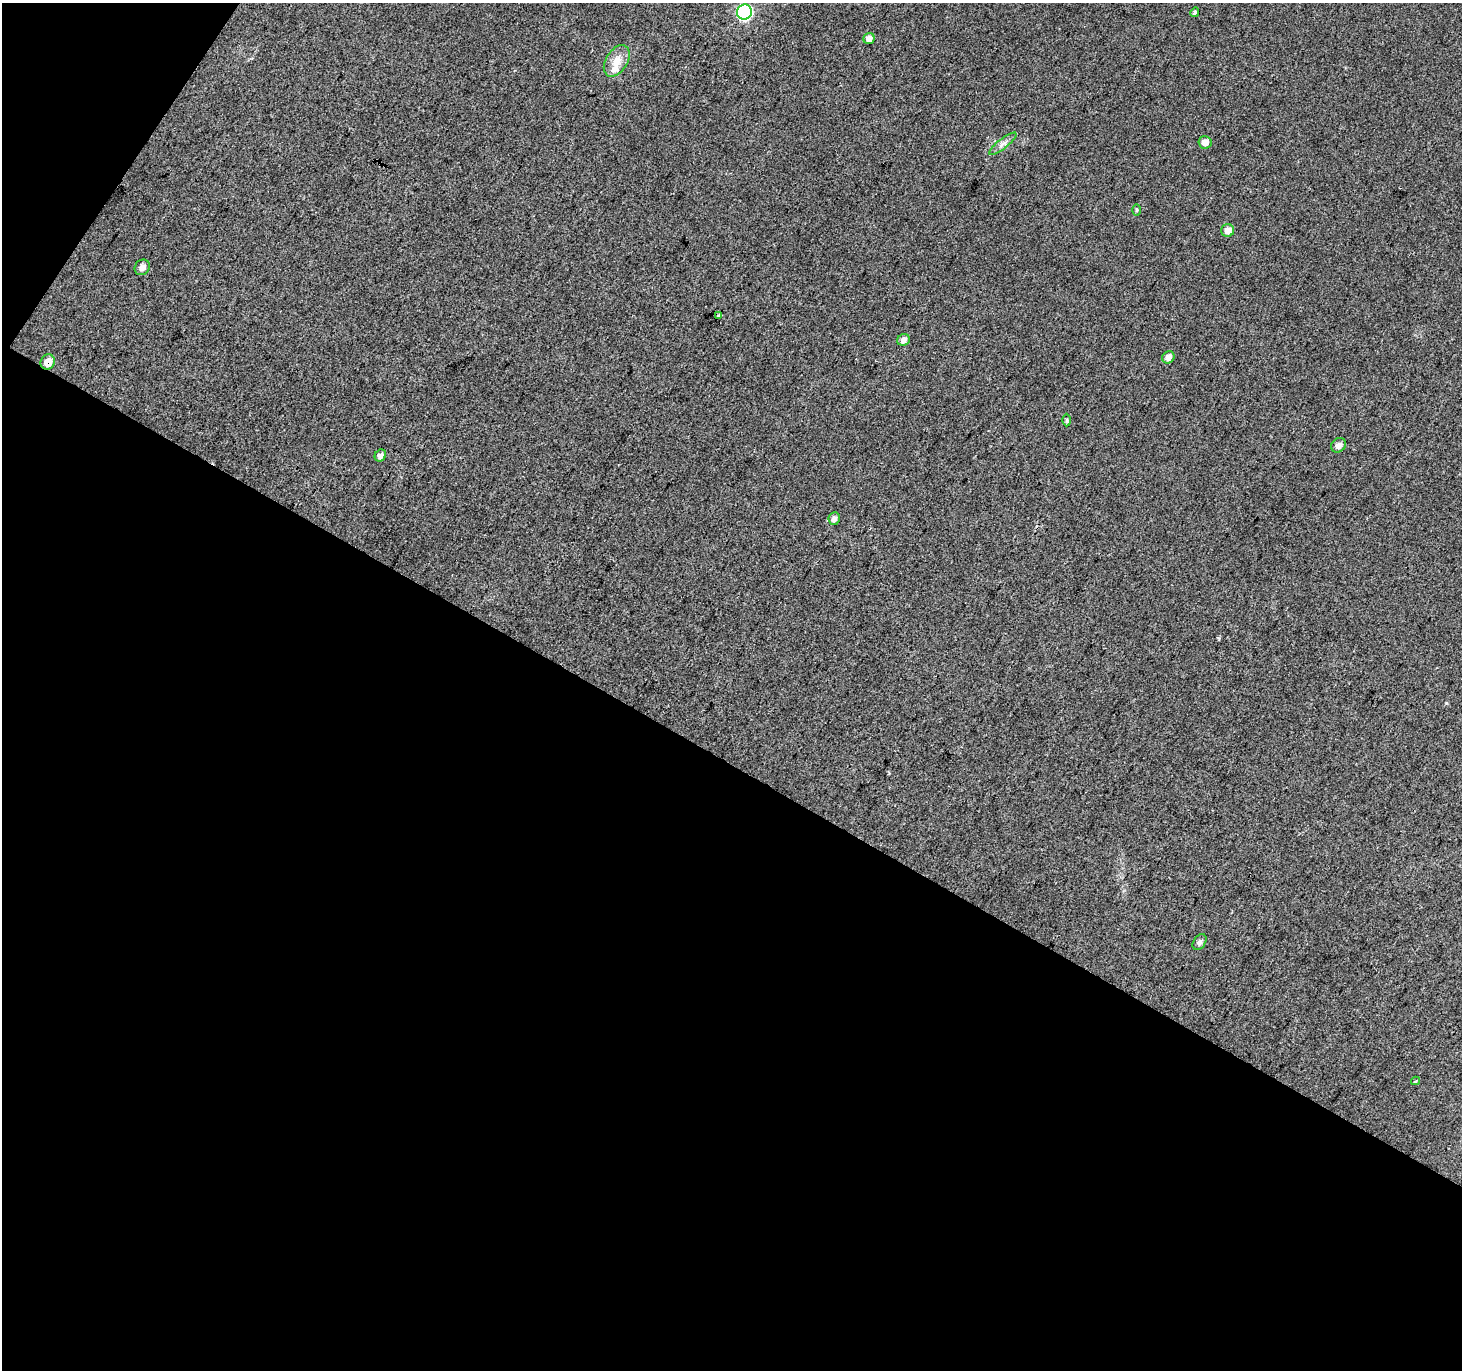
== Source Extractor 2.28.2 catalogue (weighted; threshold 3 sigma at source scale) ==
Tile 3 of 2 x 2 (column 1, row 2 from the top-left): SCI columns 6-1465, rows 122-1489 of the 2925 x 2958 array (HDU 1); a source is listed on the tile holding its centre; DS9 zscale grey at full resolution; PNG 1464 x 1372 px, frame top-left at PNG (2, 3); each listed source drawn as its Kron ellipse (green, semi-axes under 4 px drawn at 4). Shown black and unused: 46% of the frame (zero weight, under 3 of 4 exposures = <1% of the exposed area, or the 3 px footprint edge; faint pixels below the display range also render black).
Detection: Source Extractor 2.28.2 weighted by HDU 2 'WHT'; one run over the whole footprint, this tile lists its part. Background 0.0834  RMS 0.012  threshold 0.0545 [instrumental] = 3 sigma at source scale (4.5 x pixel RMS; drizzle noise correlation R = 1.50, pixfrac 1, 0.0396/0.0396 arcsec/px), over >= 5 px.
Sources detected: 20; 1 inside a brighter listed object's ellipse — not listed separately; the other 19 listed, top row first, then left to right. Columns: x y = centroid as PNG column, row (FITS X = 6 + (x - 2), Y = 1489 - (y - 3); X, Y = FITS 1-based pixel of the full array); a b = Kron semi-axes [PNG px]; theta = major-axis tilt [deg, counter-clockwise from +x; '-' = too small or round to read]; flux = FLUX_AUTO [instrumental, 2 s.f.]
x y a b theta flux
744 12 7 7 - 160
1195 12 5 4 - 2.2
869 38 6 5 - 8.3
617 61 17 10 58 15
1205 142 6 6 - 8.4
1003 144 17 5 38 5.6
1137 210 5 3 - 1.4
1228 230 6 6 - 8.4
142 267 8 7 - 6.3
719 315 3 3 - 11
903 340 6 5 - 5.6
1168 357 6 5 - 6.1
48 362 8 7 - 13
1067 420 6 4 89 1.8
1338 445 8 7 - 5.9
380 455 6 5 - 4.9
834 519 6 6 - 4.5
1200 942 9 6 58 4
1416 1081 4 3 - 1.7
Overlapping masked pixels (flux is a lower limit): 1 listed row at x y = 48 362